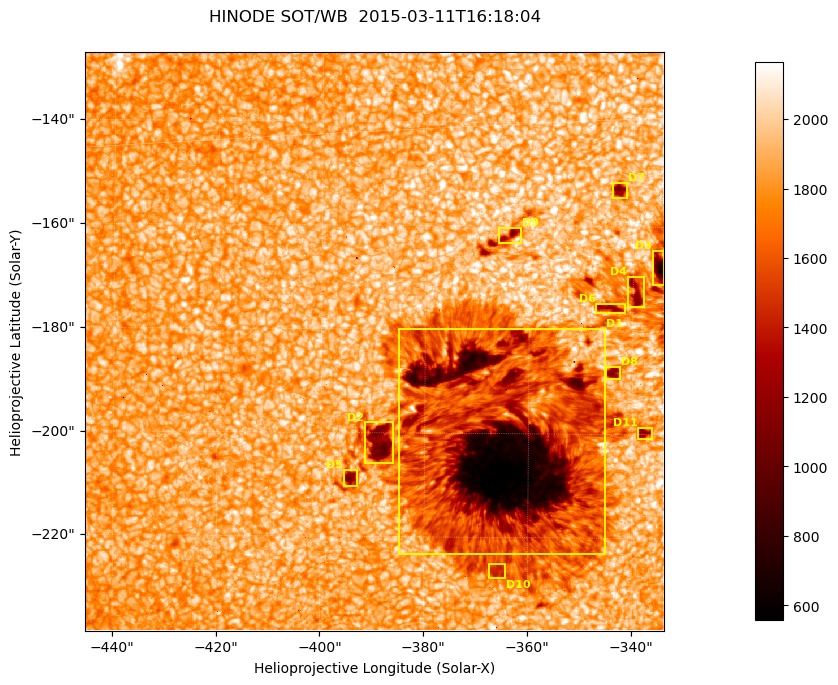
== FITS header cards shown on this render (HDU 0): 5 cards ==
TELESCOP= 'HINODE'
INSTRUME= 'SOT/WB'
DATE_OBS= '2015-03-11T16:18:04.986'
CTYPE1  = 'Solar-X'
CTYPE2  = 'Solar-Y'

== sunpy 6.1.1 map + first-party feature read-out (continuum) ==
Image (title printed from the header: HINODE SOT/WB  2015-03-11T16:18:04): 1024 x 1024 px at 0.109 arcsec/px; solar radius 966 arcsec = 8862 px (partial field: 0.4% of the solar disc is inside the frame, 100% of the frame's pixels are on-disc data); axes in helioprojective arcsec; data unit not stated in the header (colour bar unlabelled)
Orientation: roll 0.412 deg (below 1 deg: not rotated)
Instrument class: CONTINUUM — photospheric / low-chromospheric filtergram (red cont 6684): granulation and sunspots, dark-feature search
Dark features (sunspots / pores): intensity divided by the frame's on-disc median (partial field: no limb-darkening profile); reference = the frame's on-disc median (the 8%-of-disc-diameter window exceeds this field); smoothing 3 px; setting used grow <= 0.8, no closing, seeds <= 0.8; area >= 262 px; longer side >= 12 px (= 1.3 arcsec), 6 px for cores <= 0.7; partial field; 11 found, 11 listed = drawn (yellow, D1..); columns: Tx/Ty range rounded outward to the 1 arcsec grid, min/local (2 s.f., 1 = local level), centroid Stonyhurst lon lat
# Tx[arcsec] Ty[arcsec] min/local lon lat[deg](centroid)
D1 -386..-345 -224..-179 0.26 -23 -19
D2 -392..-386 -206..-198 0.51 -25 -19
D3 -337..-334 -172..-164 0.36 -21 -17
D4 -341..-337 -176..-169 0.58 -21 -17
D5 -396..-393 -211..-207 0.55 -25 -19
D6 -348..-341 -177..-174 0.6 -22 -17
D7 -344..-341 -155..-151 0.55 -22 -16
D8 -346..-342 -190..-187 0.58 -22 -18
D9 -366..-361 -164..-160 0.59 -23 -16
D10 -368..-364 -228..-225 0.74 -24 -20
D11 -339..-336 -201..-198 0.61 -22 -19